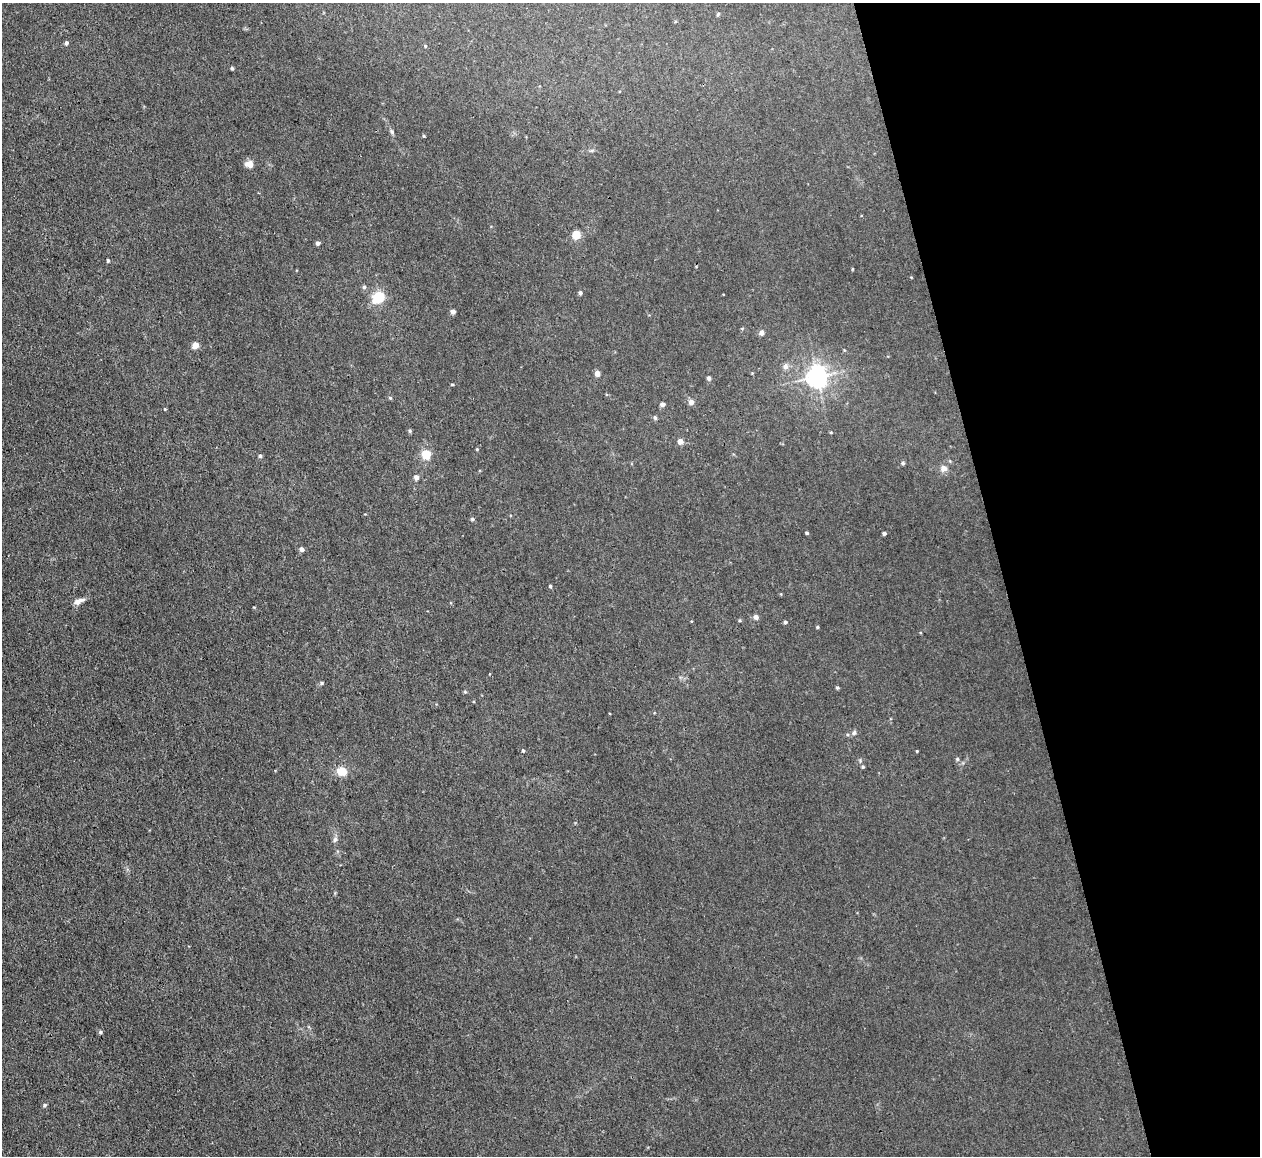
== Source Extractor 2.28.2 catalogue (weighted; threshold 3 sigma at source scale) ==
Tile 12 of 4 x 4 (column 4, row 3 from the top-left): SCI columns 3773-5030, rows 1290-2443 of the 5030 x 5006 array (HDU 1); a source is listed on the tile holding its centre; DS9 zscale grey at full resolution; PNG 1262 x 1158 px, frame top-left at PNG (2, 3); no overlay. Shown black and unused: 20% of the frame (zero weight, under 3 of 4 exposures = <1% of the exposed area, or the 3 px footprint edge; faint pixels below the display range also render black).
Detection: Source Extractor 2.28.2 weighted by HDU 2 'WHT'; one run over the whole footprint, this tile lists its part. Background 0.0222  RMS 0.0058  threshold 0.0259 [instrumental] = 3 sigma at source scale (4.5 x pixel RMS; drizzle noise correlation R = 1.50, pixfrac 1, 0.05/0.05 arcsec/px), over >= 5 px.
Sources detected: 51; all 51 listed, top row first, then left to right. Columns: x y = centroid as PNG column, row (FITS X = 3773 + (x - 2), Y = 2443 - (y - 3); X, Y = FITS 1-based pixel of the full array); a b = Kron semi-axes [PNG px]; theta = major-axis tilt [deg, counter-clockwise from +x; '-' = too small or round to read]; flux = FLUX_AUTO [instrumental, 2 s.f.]
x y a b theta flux
718 14 5 4 - 0.64
66 43 4 4 - 1.3
425 46 4 4 - 0.5
232 68 4 4 - 0.8
392 132 8 3 -71 1
249 164 9 7 -4 3.8
576 235 6 6 - 10
318 243 5 5 - 1.2
108 261 4 3 - 0.8
364 287 5 5 - 0.92
580 293 5 4 - 1
378 297 12 9 42 14
453 312 5 5 - 2
761 333 6 5 - 1.9
195 345 6 5 - 4.4
786 366 8 6 89 2.2
597 373 5 5 - 3.1
817 376 7 6 - 370
709 378 6 5 - 0.97
452 384 4 3 - 0.47
691 402 6 6 - 2.3
662 404 5 4 - 2.1
655 417 6 4 -68 0.89
410 431 5 5 - 0.7
680 441 6 6 - 2.6
477 449 4 3 - 0.47
426 454 6 6 - 12
260 456 5 5 - 0.81
903 463 5 4 - 0.83
943 468 9 8 - 2.8
416 477 6 6 - 1.6
472 519 5 4 - 0.7
807 533 4 3 - 0.68
884 533 4 3 - 1.4
302 549 5 4 - 1.7
550 586 4 4 - 0.71
78 601 14 5 23 3
756 617 6 6 - 1.7
785 622 4 4 - 0.89
817 627 4 3 - 0.58
322 683 5 4 - 0.85
837 688 5 4 - 0.62
854 732 7 4 63 1.1
523 751 4 4 - 0.6
917 751 4 3 - 0.41
957 759 5 4 - 0.71
863 767 4 4 - 0.63
341 771 8 7 - 9.1
335 839 8 5 63 1.4
100 1032 5 4 - 0.83
45 1105 5 4 - 0.78